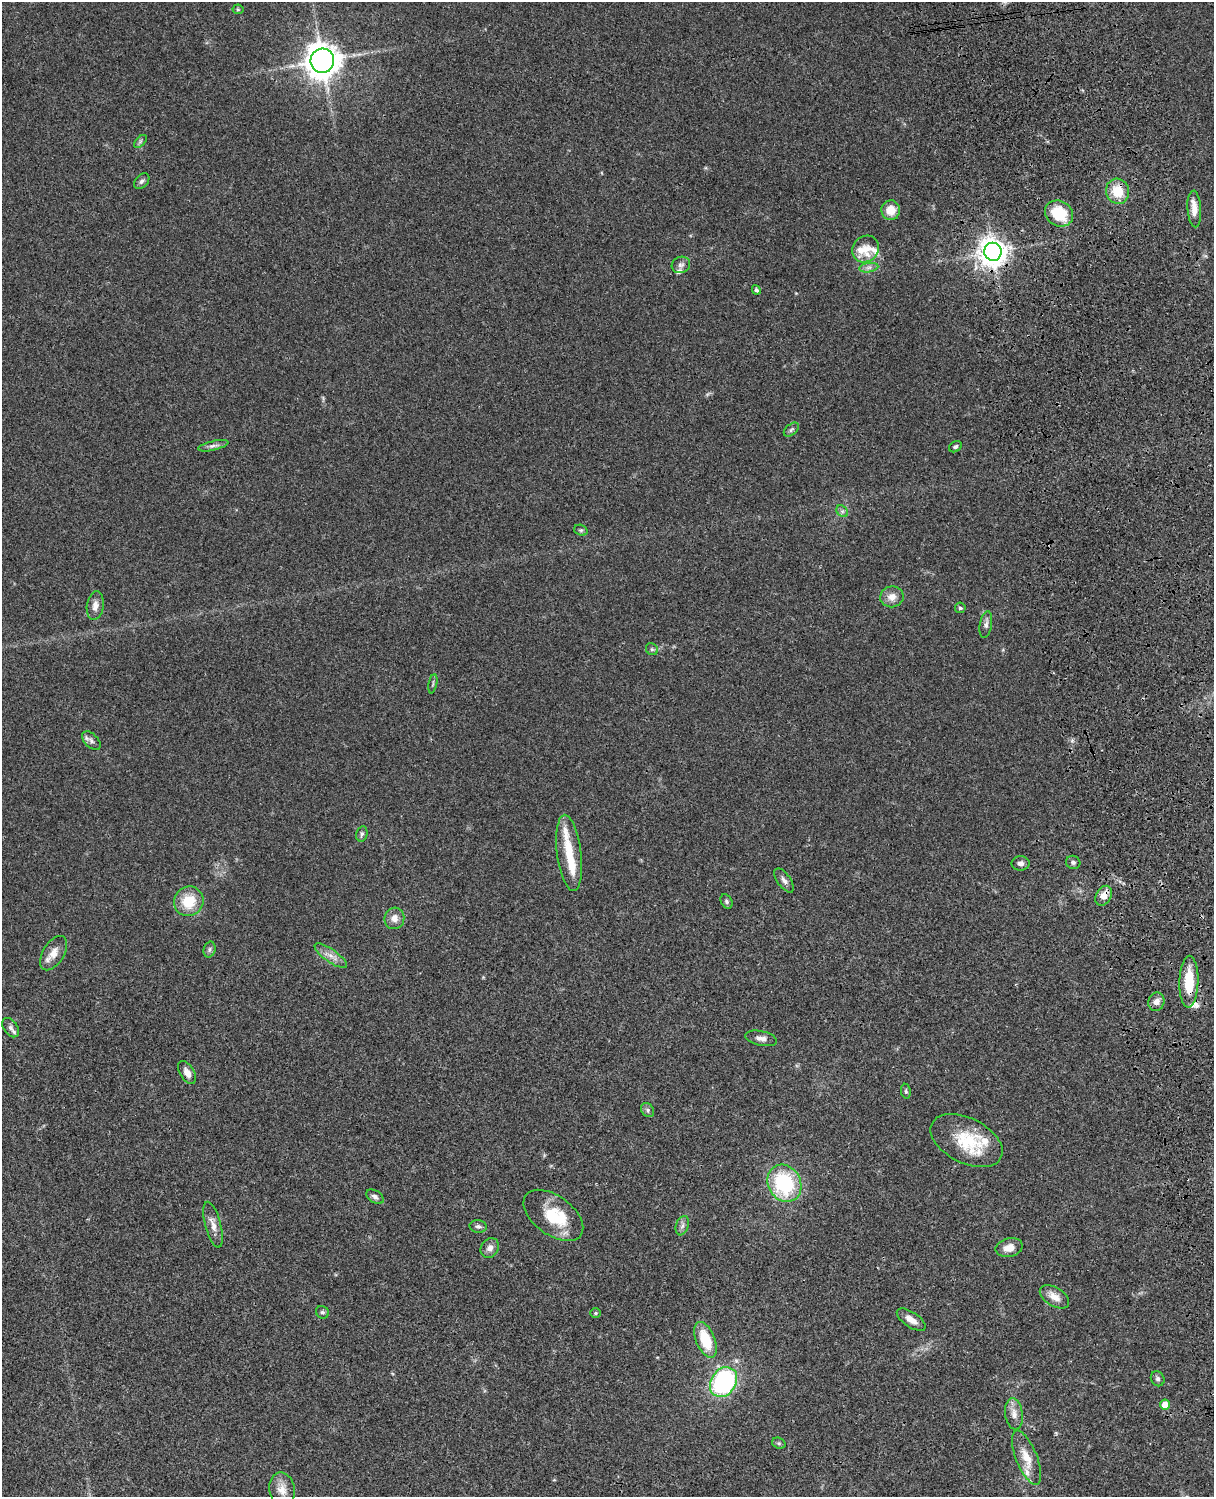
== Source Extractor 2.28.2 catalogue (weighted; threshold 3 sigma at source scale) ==
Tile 6 of 4 x 3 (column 2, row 2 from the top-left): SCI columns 1333-2544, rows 1773-3267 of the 5087 x 4926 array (HDU 1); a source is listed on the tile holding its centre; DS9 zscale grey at full resolution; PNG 1216 x 1499 px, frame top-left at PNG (2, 2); each listed source drawn as its Kron ellipse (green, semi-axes under 4 px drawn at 4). Shown black and unused: <1% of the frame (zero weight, under 3 of 4 exposures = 6% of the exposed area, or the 3 px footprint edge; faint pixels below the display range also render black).
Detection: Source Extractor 2.28.2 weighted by HDU 2 'WHT'; one run over the whole footprint, this tile lists its part. Background 0.0762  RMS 0.0058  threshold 0.0259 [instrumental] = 3 sigma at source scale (4.5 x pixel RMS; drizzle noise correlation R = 1.50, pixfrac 1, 0.05/0.05 arcsec/px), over >= 5 px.
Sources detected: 75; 10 inside a brighter listed object's ellipse — not listed separately; the other 65 listed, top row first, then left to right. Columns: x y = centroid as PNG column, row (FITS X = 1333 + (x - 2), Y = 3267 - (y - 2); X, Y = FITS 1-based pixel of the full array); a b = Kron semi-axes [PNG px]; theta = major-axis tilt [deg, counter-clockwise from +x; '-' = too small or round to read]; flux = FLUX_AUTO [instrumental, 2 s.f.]
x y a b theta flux
238 9 5 5 - 0.76
322 61 12 12 - 880
140 141 8 4 46 1.1
142 181 9 6 46 1.6
1117 191 12 11 - 13
1194 209 18 7 -86 5.8
891 210 10 9 - 7.5
1059 213 14 12 -33 19
866 249 14 12 45 6.5
993 252 9 8 - 680
681 265 9 8 - 2.2
869 268 9 4 9 1.9
756 290 5 4 - 1.2
791 430 9 5 41 1.3
213 446 15 4 13 2.1
955 447 7 5 33 1.2
842 511 6 5 - 1.3
581 530 7 5 -19 1
892 597 11 10 - 5
95 606 14 8 82 4
960 608 5 5 - 1.1
986 624 13 6 80 2.4
652 649 6 5 - 1.2
433 684 10 3 79 0.87
91 741 11 6 -46 2.2
362 834 8 5 76 1.5
569 853 38 12 -83 15
1073 862 7 6 - 1.4
1020 863 9 7 2 2.2
784 880 14 6 -55 2.6
1104 896 10 7 61 6.1
189 901 15 14 - 15
726 901 7 5 -60 1.2
394 918 11 10 - 4.4
210 950 8 6 74 1.3
54 953 19 10 58 6.2
331 956 19 6 -35 4.2
1189 982 26 9 88 20
1156 1002 9 8 - 2.9
11 1028 11 7 -55 2.3
761 1038 16 7 -12 3.2
187 1072 13 7 -59 3.9
906 1091 7 5 -82 0.97
647 1110 7 6 - 1.4
967 1141 39 22 -27 27
784 1183 19 16 -62 45
375 1197 9 6 -35 1.9
553 1215 34 19 -36 21
213 1225 23 8 -75 5
478 1226 8 6 -6 1.6
682 1226 10 6 71 2
490 1248 10 8 59 3
1009 1248 14 9 13 5.3
1054 1297 16 9 -32 5.7
322 1312 7 6 - 1.3
595 1313 5 5 - 0.77
911 1320 17 7 -34 4.8
705 1340 19 9 -68 18
1158 1379 8 6 -59 1.4
724 1382 16 12 55 79
1165 1404 5 5 - 6.5
1014 1414 16 9 -82 4.4
779 1443 7 5 -20 0.93
1027 1458 29 10 -68 9.8
282 1489 17 12 -80 5.9
Overlapping masked pixels (flux is a lower limit): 4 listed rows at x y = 1117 191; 993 252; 1104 896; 1189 982